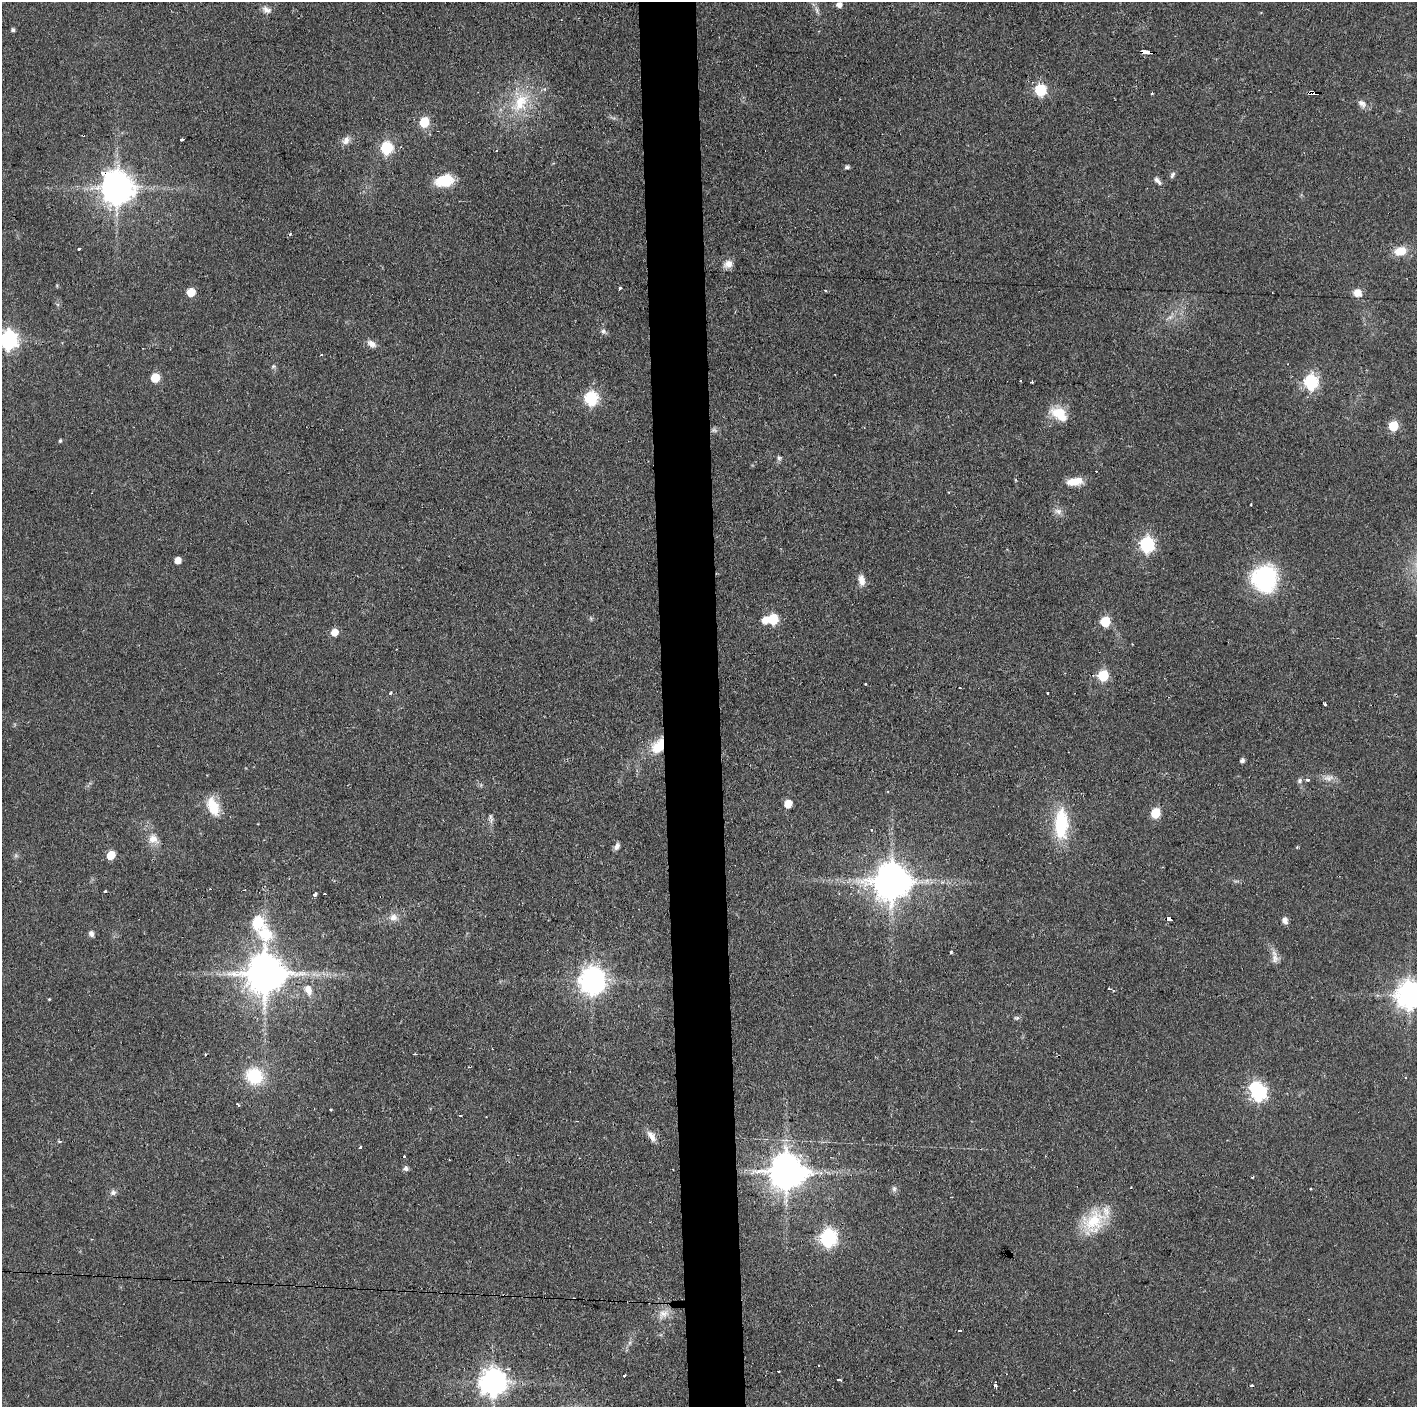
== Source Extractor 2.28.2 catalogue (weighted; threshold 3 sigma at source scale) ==
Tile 5 of 3 x 3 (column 2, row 2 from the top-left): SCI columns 1418-2832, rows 1407-2811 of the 4251 x 4217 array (HDU 1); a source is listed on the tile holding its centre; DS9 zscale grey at full resolution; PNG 1419 x 1409 px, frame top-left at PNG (2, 2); no overlay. Shown black and unused: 4% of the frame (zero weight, under 2 of 3 exposures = <1% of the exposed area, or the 3 px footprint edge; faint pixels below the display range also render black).
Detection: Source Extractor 2.28.2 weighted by HDU 2 'WHT'; one run over the whole footprint, this tile lists its part. Background 0.0909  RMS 0.0064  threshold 0.0287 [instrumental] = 3 sigma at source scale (4.5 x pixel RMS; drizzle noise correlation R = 1.50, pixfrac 1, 0.05/0.05 arcsec/px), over >= 5 px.
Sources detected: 121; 2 inside a brighter object's white glare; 10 cosmic-ray / hot-pixel residue — not listed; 2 inside a brighter listed object's ellipse — not listed separately; the other 107 listed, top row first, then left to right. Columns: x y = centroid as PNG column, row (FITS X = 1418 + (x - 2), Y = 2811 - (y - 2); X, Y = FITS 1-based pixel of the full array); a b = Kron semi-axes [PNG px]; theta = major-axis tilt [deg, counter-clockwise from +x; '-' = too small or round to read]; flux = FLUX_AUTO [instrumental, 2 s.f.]
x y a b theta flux
839 5 6 5 - 3.5
266 10 12 7 -33 3.2
817 10 11 4 -79 2
13 30 4 4 - 1.3
1146 52 9 3 -6 23
1040 90 6 6 - 69
1152 93 3 2 - 0.57
1312 93 7 4 -1 6.6
520 103 31 18 57 27
1362 103 12 8 -41 3.7
424 122 6 5 - 37
181 139 3 3 - 2.9
346 140 12 8 59 3.9
387 148 6 6 - 72
847 167 7 4 7 1.3
1172 175 9 5 62 1.5
1157 180 13 5 -50 2.3
444 181 19 12 12 18
117 188 10 9 - 1300
79 249 3 3 - 1
1400 251 13 9 13 11
728 264 11 9 17 4.5
620 288 4 3 - 2
191 292 6 5 - 17
1357 293 9 9 - 5.9
603 331 7 6 - 1.6
8 340 8 7 - 250
371 344 13 8 -33 3.7
273 366 6 5 - 1.1
155 378 6 5 - 21
1021 381 3 2 - 1.3
1032 382 2 2 - 0.75
1311 382 7 6 - 120
591 398 7 6 - 100
1059 414 23 14 -35 14
1393 426 6 6 - 28
714 430 7 5 -53 1.6
60 441 4 3 - 0.94
779 458 7 6 - 1.4
1074 481 19 9 8 9.6
949 492 3 3 - 0.64
1058 511 11 8 -10 3.2
1147 545 7 6 - 130
178 560 5 5 - 6.7
1265 578 31 29 81 55
862 580 14 7 -78 5.1
773 619 7 6 - 35
1105 622 6 6 - 34
334 632 6 6 - 8.3
1103 675 7 6 - 35
960 687 3 2 - 0.87
1047 692 3 3 - 1.6
390 693 4 3 - 0.78
1324 704 5 3 - 2.3
659 746 16 11 47 20
1242 760 5 4 - 1.9
1328 777 16 5 9 3.5
1308 780 5 4 - 1.2
1300 781 6 6 - 1.5
788 804 6 5 - 13
213 806 24 13 -67 14
1155 813 6 6 - 26
491 818 14 5 -76 2.1
1061 823 35 16 87 35
153 839 13 12 - 6.2
617 846 9 6 62 2.5
111 855 6 5 - 17
892 882 11 10 - 1800
105 892 3 3 - 1.9
315 894 4 3 - 2.2
324 894 3 2 - 0.88
393 917 11 9 21 4.4
1169 919 5 4 - 10
1285 920 8 6 -63 3.1
91 934 7 6 - 2
265 934 22 18 -52 24
951 952 3 3 - 0.68
1275 957 20 8 -83 4.6
265 974 11 11 - 2200
592 981 9 8 - 730
1109 989 4 3 - 0.89
308 990 14 9 -68 6.4
1409 995 9 8 - 720
49 999 3 3 - 0.56
1017 1018 7 5 0 1.3
205 1054 3 2 - 0.77
469 1067 3 3 - 0.62
254 1076 18 16 -38 29
1259 1093 8 7 - 110
331 1109 2 2 - 0.85
460 1116 3 2 - 0.59
651 1136 16 8 -55 4.7
59 1141 4 3 - 1.2
360 1147 4 3 - 0.89
404 1157 3 3 - 1.5
406 1169 7 6 - 1.7
786 1172 11 11 - 1500
894 1189 8 6 -76 1.7
113 1192 8 7 - 2.3
1094 1221 34 25 59 27
828 1238 8 8 - 170
663 1314 16 11 26 6.2
959 1330 3 3 - 2.5
624 1376 3 2 - 0.91
838 1379 3 3 - 18
493 1382 9 8 - 710
995 1386 3 3 - 2.2
Overlapping masked pixels (flux is a lower limit): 5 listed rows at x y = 1146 52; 1312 93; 117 188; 659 746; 1169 919
Isophote crosses this tile's border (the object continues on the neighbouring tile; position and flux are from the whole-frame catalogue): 2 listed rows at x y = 8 340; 1409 995